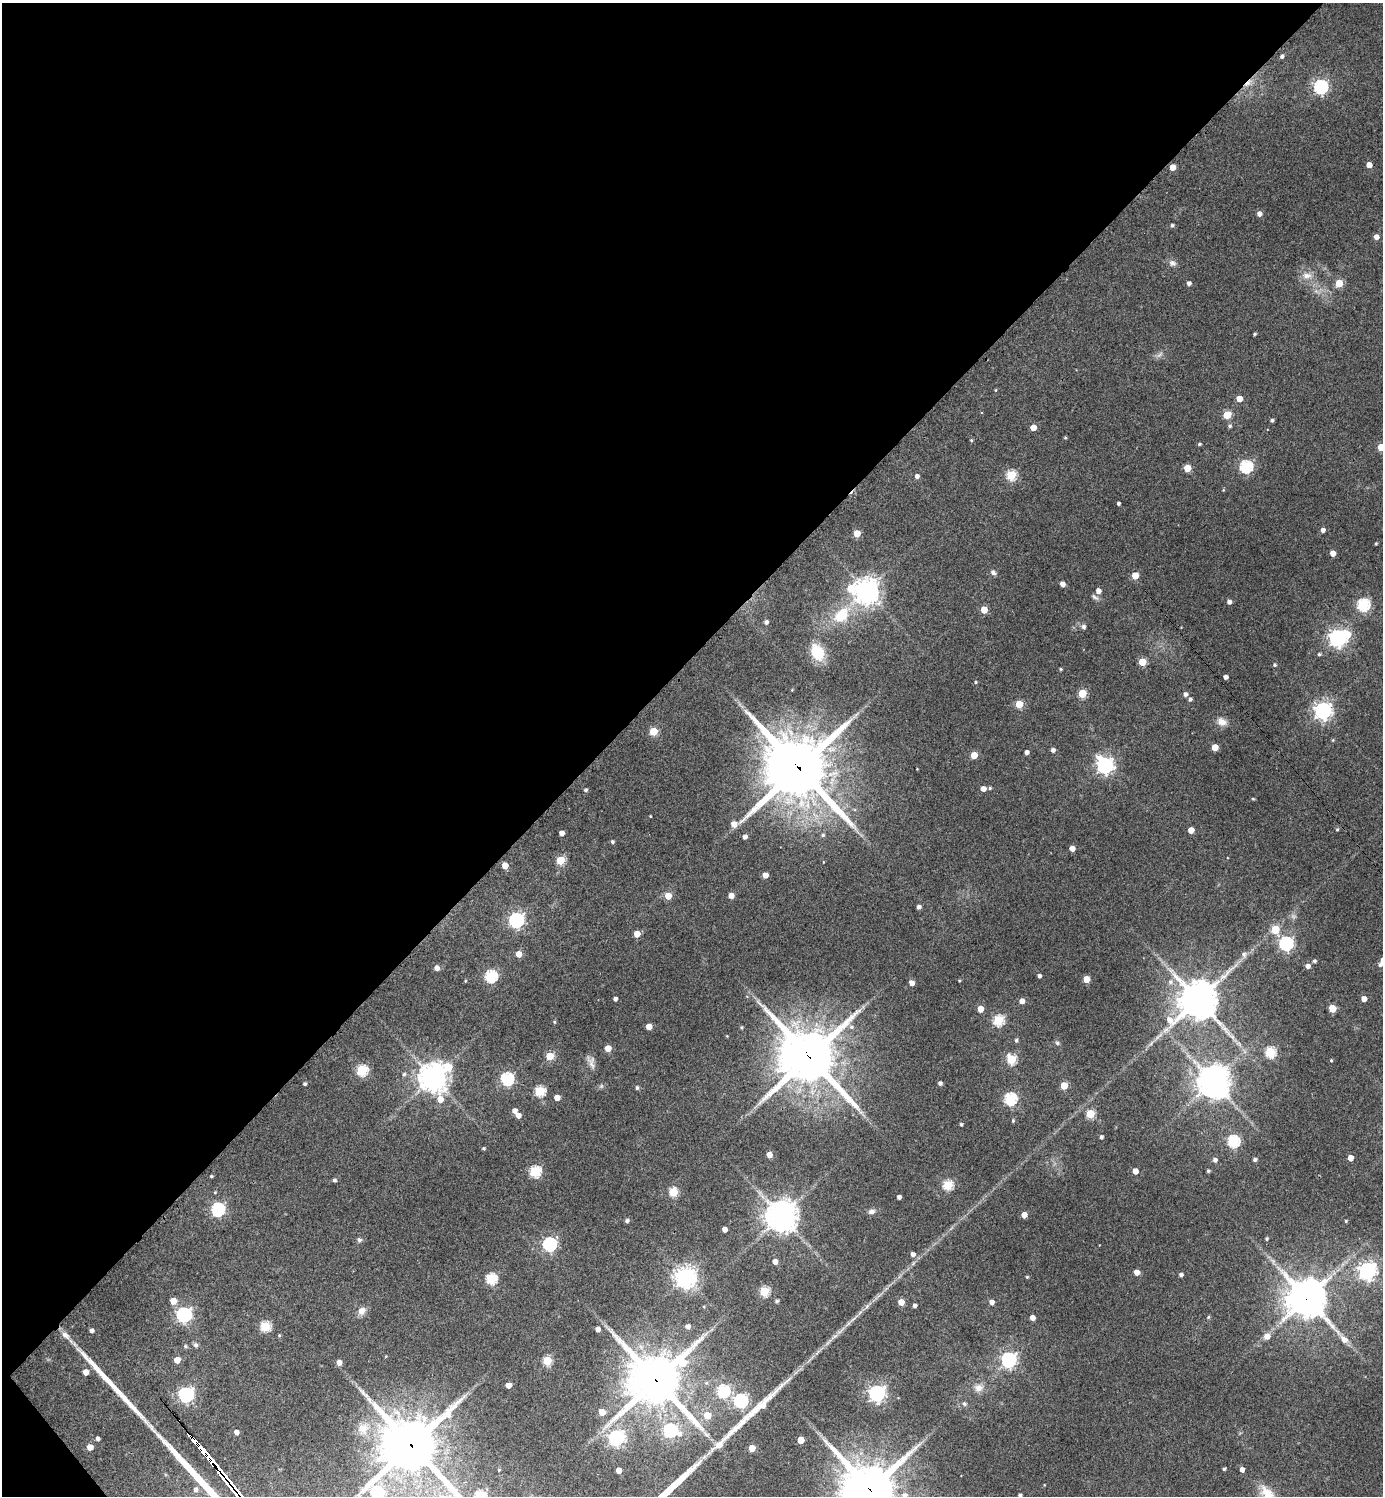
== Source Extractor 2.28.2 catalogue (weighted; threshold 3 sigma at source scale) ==
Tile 5 of 4 x 4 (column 1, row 2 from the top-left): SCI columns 304-1684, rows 2995-4488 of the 5989 x 5991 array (HDU 1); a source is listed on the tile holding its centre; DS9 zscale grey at full resolution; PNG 1385 x 1498 px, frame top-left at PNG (2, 3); no overlay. Shown black and unused: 44% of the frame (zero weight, under 3 of 4 exposures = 1% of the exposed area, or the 3 px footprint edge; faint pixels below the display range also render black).
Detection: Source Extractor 2.28.2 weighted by HDU 2 'WHT'; one run over the whole footprint, this tile lists its part. Background 0.0624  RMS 0.0053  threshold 0.024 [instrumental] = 3 sigma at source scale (4.5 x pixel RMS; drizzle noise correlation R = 1.50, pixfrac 1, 0.05/0.05 arcsec/px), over >= 5 px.
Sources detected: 240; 3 too faint to see at this stretch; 1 inside a brighter object's white glare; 1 cosmic-ray / hot-pixel residue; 1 long thin detection or spike segment (spike, bleed or trail) — not listed; the other 234 listed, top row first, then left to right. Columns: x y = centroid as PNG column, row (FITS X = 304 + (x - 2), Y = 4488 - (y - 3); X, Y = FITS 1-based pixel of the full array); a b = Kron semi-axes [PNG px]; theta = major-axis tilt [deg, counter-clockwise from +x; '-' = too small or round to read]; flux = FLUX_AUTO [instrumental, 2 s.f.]
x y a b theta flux
1282 56 4 4 - 1.4
1321 87 6 6 - 120
1369 165 4 4 - 4.4
1173 167 5 4 - 7
1259 214 4 4 - 3.1
1172 225 4 4 - 0.95
1376 237 4 4 - 3.4
1172 263 10 8 -21 2.2
1307 275 15 9 0 4.5
1189 283 4 4 - 1.9
1339 283 5 5 - 17
1254 334 4 3 - 0.73
1159 355 11 4 40 1.7
995 390 4 3 - 0.46
1239 399 4 4 - 7
1227 415 5 5 - 20
1272 420 4 3 - 1.1
1230 426 5 5 - 1.1
1033 427 4 4 - 7.4
1065 438 4 4 - 0.56
971 440 4 4 - 0.64
1199 444 4 3 - 0.83
1381 447 5 5 - 15
1246 466 6 6 - 76
1187 468 5 5 - 14
1011 475 5 5 - 38
917 476 5 4 - 2.1
1223 490 4 3 - 0.44
1118 503 3 3 - 1.2
1323 530 4 4 - 2.4
857 533 5 5 - 10
1376 544 4 3 - 0.62
1333 553 4 4 - 4.5
993 573 8 6 -28 1.7
1135 575 5 4 - 10
1062 584 4 4 - 3.7
851 588 10 9 - 11
866 591 8 7 - 590
1098 591 5 4 - 3.5
1095 597 11 5 -37 1.6
1229 602 4 4 - 2.3
1363 605 6 6 - 72
984 610 5 4 - 11
841 615 21 14 45 19
766 622 4 4 - 1.6
1083 627 5 5 - 1.7
1337 638 7 6 - 230
817 652 20 14 -60 15
1319 654 4 4 - 0.8
1142 662 5 5 - 14
1275 665 4 4 - 0.93
1061 669 4 3 - 0.62
1225 677 4 4 - 2.3
975 682 4 4 - 0.63
1082 693 5 5 - 24
1185 694 5 5 - 2
1190 699 4 4 - 1.3
1019 704 5 5 - 17
1323 711 6 6 - 240
1222 722 12 9 -17 3.8
653 731 5 5 - 19
1333 740 5 4 - 0.53
1215 747 5 4 - 9.3
1053 750 4 4 - 2.2
1027 752 4 4 - 2.3
974 755 5 4 - 11
1105 765 7 6 - 200
798 768 26 25 - 3000
990 788 4 3 - 0.76
983 789 4 4 - 3.7
585 790 4 4 - 1
1253 799 6 3 -19 0.46
650 816 3 2 - 0.41
1337 829 5 4 - 0.69
1191 830 4 4 - 6.2
562 833 4 4 - 3.5
823 835 5 5 - 0.88
745 837 4 4 - 2.5
612 842 4 4 - 1.1
1072 848 4 4 - 4.4
560 860 5 5 - 24
505 866 5 4 - 7.8
765 875 4 4 - 4.7
731 895 4 4 - 4.7
668 896 5 4 - 9.6
919 907 4 4 - 2
516 920 6 6 - 150
1275 930 5 5 - 19
637 934 5 4 - 8
1286 943 6 6 - 120
519 954 5 5 - 6.2
1244 954 9 7 -71 2.2
1314 961 4 4 - 1.1
1380 964 5 4 - 1.5
1308 966 5 5 - 2.6
437 968 5 5 - 3.3
491 976 6 6 - 65
1039 976 4 4 - 1.8
1086 979 5 4 - 11
465 981 4 3 - 0.46
959 981 3 3 - 0.5
1170 982 8 7 - 2.3
912 983 4 4 - 3.8
615 999 4 4 - 1.8
1364 999 4 4 - 4.5
1198 1000 15 14 - 1100
1022 1001 5 4 - 3.5
1332 1008 5 5 - 16
980 1009 4 4 - 7.9
998 1020 5 5 - 46
554 1022 4 4 - 0.6
649 1026 4 4 - 6.4
741 1027 4 4 - 0.64
851 1027 7 6 - 1.6
727 1036 3 2 - 0.37
1016 1040 5 4 - 1
1057 1043 6 5 - 1.4
608 1048 5 4 - 8.2
1270 1052 5 5 - 45
550 1056 5 5 - 20
809 1056 21 19 -38 2800
1011 1059 5 5 - 35
1331 1060 4 4 - 0.58
591 1062 17 8 -70 3.2
449 1067 10 8 -32 11
362 1070 6 5 - 47
404 1074 6 5 - 1.1
433 1077 9 9 - 590
507 1079 6 6 - 79
1213 1082 11 9 -34 990
940 1083 4 4 - 1.7
305 1084 4 3 - 1.1
1064 1085 5 4 - 15
637 1088 5 5 - 1.1
540 1091 5 5 - 41
557 1097 4 4 - 5.6
440 1099 12 7 77 8.9
1010 1099 6 6 - 70
514 1111 5 5 - 2.9
1090 1114 5 5 - 24
518 1115 5 4 - 4.1
1013 1121 5 4 - 0.76
961 1124 4 3 - 0.88
1101 1137 4 4 - 1.4
1233 1141 6 6 - 61
484 1148 4 3 - 0.8
769 1155 4 4 - 4.4
1350 1158 4 4 - 5.5
1255 1159 4 4 - 1.5
1215 1160 5 5 - 2
535 1171 6 5 - 48
1135 1171 4 4 - 4.8
1208 1171 4 4 - 0.83
211 1176 3 3 - 0.69
334 1180 4 4 - 1.2
948 1185 5 5 - 39
215 1192 4 4 - 0.49
673 1192 5 5 - 28
899 1197 4 4 - 2
217 1209 6 6 - 90
871 1211 10 7 13 2.1
1024 1215 4 4 - 5.6
781 1216 9 9 - 920
627 1221 4 4 - 1.5
1346 1221 3 3 - 0.61
724 1229 4 4 - 3.2
1267 1239 4 4 - 0.84
359 1240 6 6 - 1.3
549 1244 6 6 - 110
913 1254 5 4 - 2.4
775 1261 4 4 - 3.6
1367 1271 7 6 - 250
1137 1272 4 4 - 4.6
1181 1275 4 4 - 1.5
685 1277 7 7 - 400
1027 1277 4 3 - 0.58
491 1279 6 5 - 50
764 1291 5 5 - 35
1306 1298 16 12 -49 1500
173 1301 5 5 - 8.5
777 1301 4 3 - 1.3
901 1302 5 4 - 8.3
992 1302 4 4 - 3.3
915 1306 4 3 - 2
704 1307 4 4 - 0.56
361 1311 8 7 - 4.8
183 1315 6 6 - 150
1208 1317 5 4 - 0.62
1032 1318 4 4 - 3.6
265 1326 5 5 - 37
688 1326 5 5 - 2.8
598 1329 4 4 - 3.4
91 1330 4 4 - 1.8
65 1335 13 8 -34 3.7
279 1335 4 4 - 0.57
1267 1336 6 6 - 4.2
195 1345 7 6 - 1.3
185 1346 5 5 - 0.92
177 1360 5 4 - 6.6
1008 1360 6 6 - 140
547 1361 5 5 - 29
339 1362 4 4 - 4.1
85 1372 5 4 - 5.8
656 1380 20 19 - 2400
508 1385 4 4 - 4.3
979 1388 13 11 15 4.4
723 1391 6 6 - 62
877 1393 6 6 - 190
186 1395 6 6 - 130
741 1401 6 6 - 100
964 1404 6 5 - 1.4
602 1412 5 5 - 7.9
707 1415 5 5 - 13
363 1428 19 16 54 9.2
670 1430 7 6 - 75
236 1432 5 4 - 3
706 1434 11 6 -38 2.2
616 1438 6 6 - 170
97 1439 4 4 - 1.6
801 1440 5 5 - 11
412 1445 21 20 - 2500
719 1445 10 7 29 4.1
90 1447 5 4 - 6.3
752 1448 5 4 - 9.8
1224 1469 4 3 - 0.88
1242 1469 4 4 - 2.8
499 1470 3 2 - 0.47
618 1470 4 4 - 5.4
195 1490 5 5 - 1.7
870 1490 20 19 - 2600
377 1492 6 6 - 72
904 1495 9 8 - 3.2
1020 1495 4 3 - 1.2
479 1496 5 5 - 38
Overlapping masked pixels (flux is a lower limit): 6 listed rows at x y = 798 768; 809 1056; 1306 1298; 656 1380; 412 1445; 870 1490
Isophote crosses this tile's border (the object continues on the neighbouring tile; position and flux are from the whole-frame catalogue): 7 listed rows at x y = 1381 447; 412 1445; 870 1490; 377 1492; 904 1495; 1020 1495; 479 1496